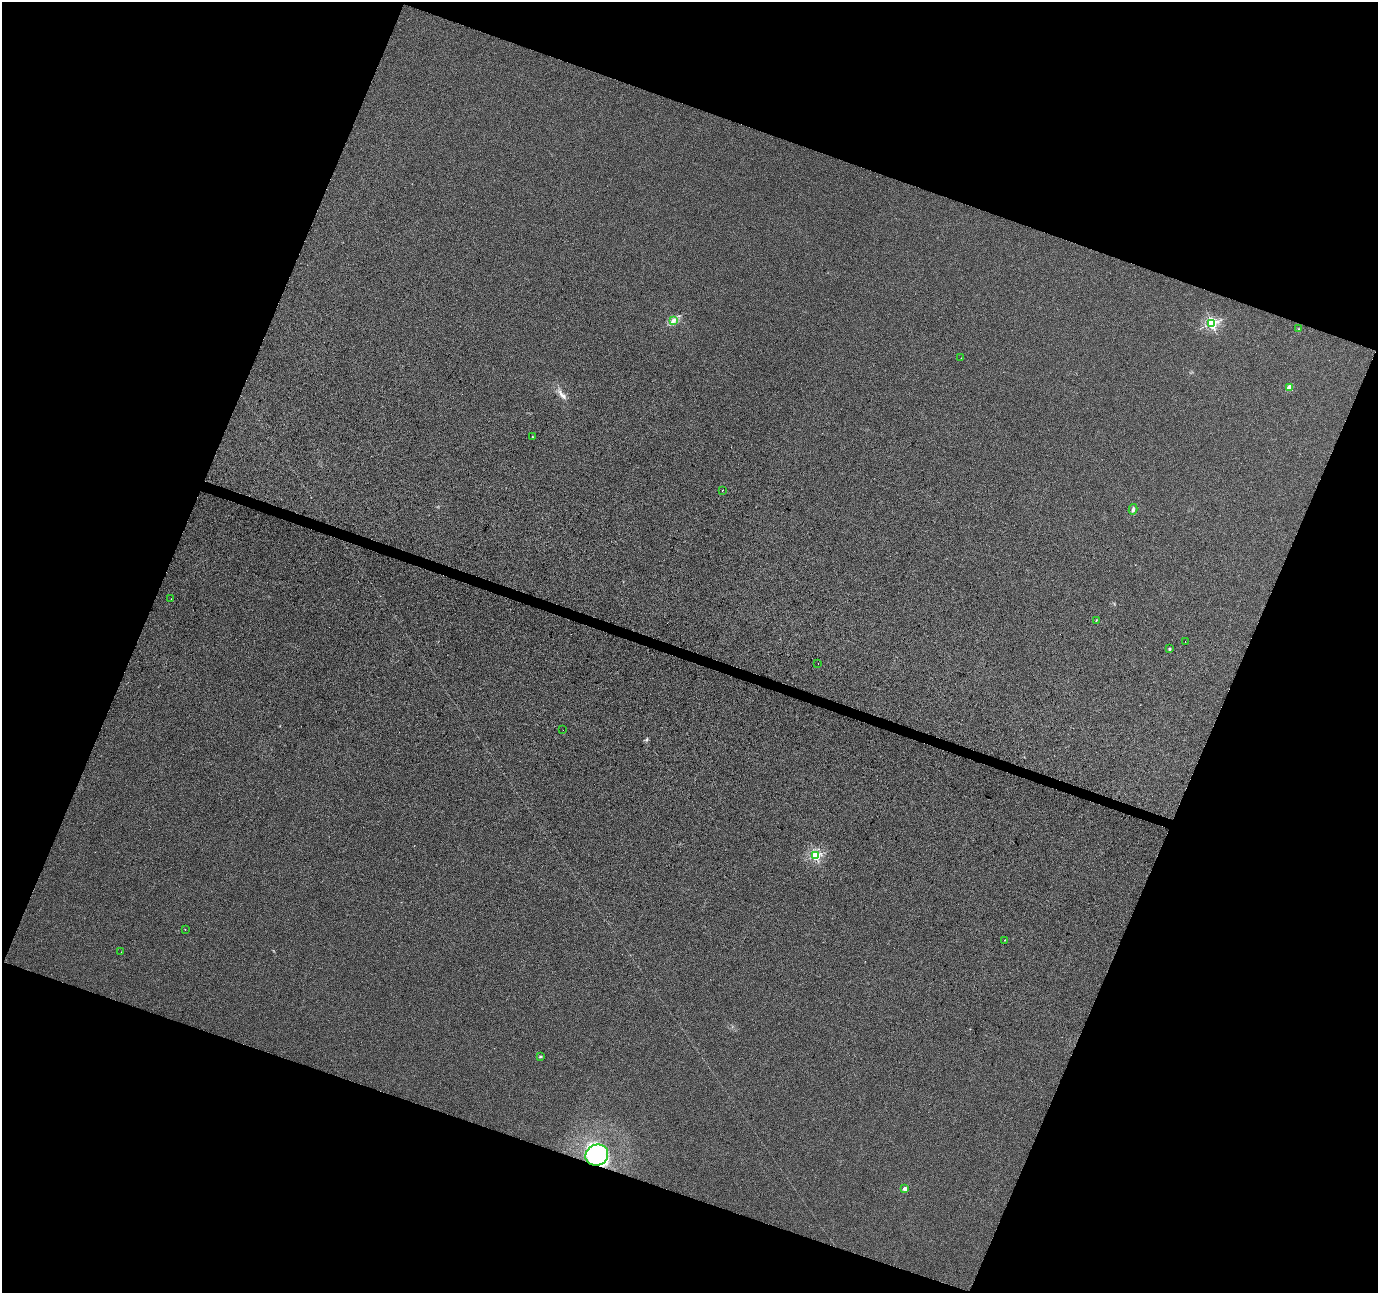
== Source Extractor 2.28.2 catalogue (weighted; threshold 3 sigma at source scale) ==
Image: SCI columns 9-5510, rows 277-5437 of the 5511 x 5649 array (HDU 1 of 3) = the unmasked area's bounding box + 8 px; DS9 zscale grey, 4 x 4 block average (1 PNG px = mean of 4 x 4 image px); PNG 1380 x 1295 px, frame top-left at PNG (2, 2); each listed source drawn as its Kron ellipse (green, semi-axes under 4 px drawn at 4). Shown black and unused: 41% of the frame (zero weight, under 3 of 4 exposures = <1% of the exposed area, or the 3 px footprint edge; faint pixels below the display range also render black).
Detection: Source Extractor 2.28.2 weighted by HDU 2 'WHT'. Background 0.00298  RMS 0.0037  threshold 0.0167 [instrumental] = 3 sigma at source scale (4.5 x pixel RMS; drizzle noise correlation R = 1.50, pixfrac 1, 0.0396/0.0396 arcsec/px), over >= 5 px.
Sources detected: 21; all 21 listed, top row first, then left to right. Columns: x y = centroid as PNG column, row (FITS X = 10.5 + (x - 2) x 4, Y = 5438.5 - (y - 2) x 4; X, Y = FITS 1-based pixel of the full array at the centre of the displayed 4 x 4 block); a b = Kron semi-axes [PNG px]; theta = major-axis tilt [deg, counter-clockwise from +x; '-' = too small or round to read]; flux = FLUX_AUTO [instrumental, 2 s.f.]
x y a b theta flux
674 320 3 3 - 4
1212 323 2 2 - 380
1298 329 2 2 - 1.2
961 358 2 2 - 0.38
1289 387 3 2 - 24
532 437 2 2 - 1.5
722 490 2 2 - 0.79
1133 509 5 3 - 4.7
171 599 2 2 - 0.35
1096 620 3 2 - 0.98
1185 641 2 2 - 0.96
1169 649 2 2 - 9
818 663 2 2 - 0.77
563 730 2 2 - 1.8
815 856 2 2 - 300
185 929 2 2 - 0.59
1005 940 2 2 - 1.4
121 952 2 2 - 0.38
540 1056 3 2 - 2
597 1155 11 10 - 160
905 1189 2 2 - 46
Diffuse or blended objects may show on this block-average render without a row.